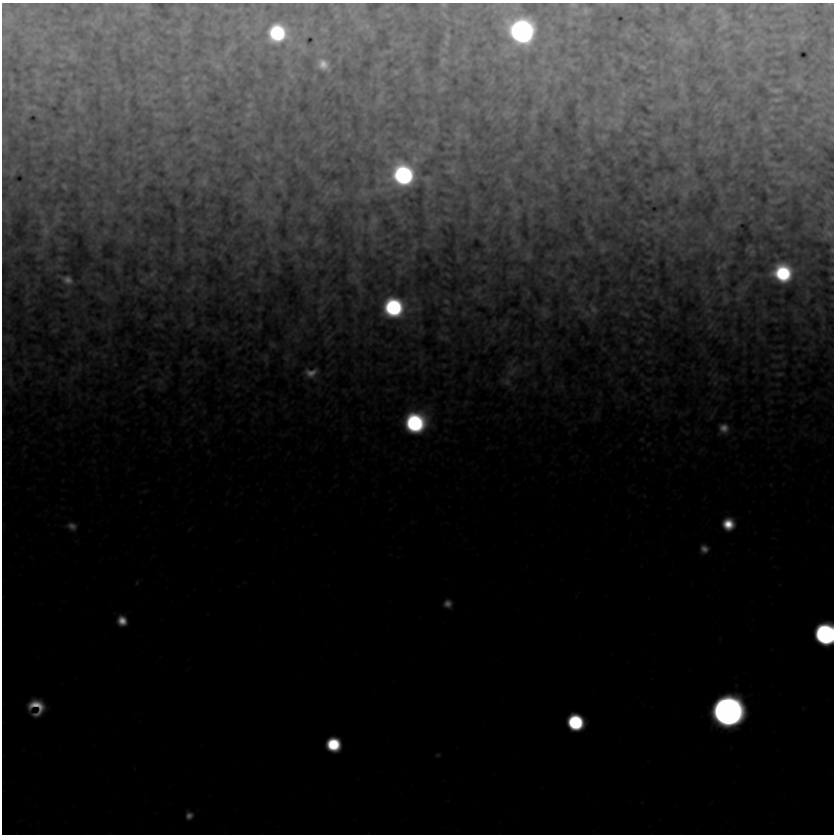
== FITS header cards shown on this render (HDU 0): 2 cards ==
NAXIS1  =                  832
NAXIS2  =                  832

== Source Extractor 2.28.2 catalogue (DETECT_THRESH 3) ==
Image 832 x 832 px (HDU 0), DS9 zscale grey, 1 PNG px = 1 image px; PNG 836 x 836 px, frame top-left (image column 1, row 832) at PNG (2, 3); no overlay
Background 0.965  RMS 1.1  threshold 3.2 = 3 sigma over >= 5 px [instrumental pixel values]
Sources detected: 459; all 459 listed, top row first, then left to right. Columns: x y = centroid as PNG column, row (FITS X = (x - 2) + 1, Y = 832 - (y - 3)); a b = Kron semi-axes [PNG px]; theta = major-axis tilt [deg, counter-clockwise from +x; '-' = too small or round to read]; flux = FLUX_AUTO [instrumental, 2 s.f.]
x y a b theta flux
444 4 4 4 - 120
573 5 13 8 -11 340
143 6 9 4 -13 280
655 9 7 2 21 69
720 10 9 8 - 260
586 11 10 7 42 300
141 14 13 5 5 250
444 14 9 3 -41 120
388 15 4 4 - 66
336 16 6 3 36 79
751 16 6 5 - 140
99 17 8 6 -45 190
724 17 11 6 34 380
457 21 7 5 -13 130
570 22 6 4 -80 180
93 24 11 5 -42 250
367 26 10 8 -71 360
723 26 11 5 43 380
114 27 7 5 -67 120
361 28 10 8 35 330
324 30 6 3 -18 150
168 31 4 3 - 85
522 31 16 15 - 59000
737 31 8 5 -10 160
107 32 7 5 -21 150
181 33 15 7 -3 240
277 33 16 15 - 12000
678 34 10 8 -24 470
447 36 6 4 -70 190
628 36 8 5 -54 170
793 37 9 9 - 320
801 37 13 9 -9 380
144 42 10 7 -57 320
683 42 23 11 10 810
446 43 5 4 - 170
725 45 11 5 36 300
749 45 24 6 46 480
42 46 7 4 -90 130
230 49 28 9 50 710
303 50 8 5 78 320
444 50 6 3 -28 160
465 50 9 7 -77 240
322 51 16 6 17 300
388 51 17 5 7 260
779 53 6 3 20 120
72 55 20 13 -78 790
61 56 14 5 -17 290
463 57 13 6 -90 380
625 57 7 6 - 130
832 57 5 5 - 95
340 58 12 4 78 150
47 60 12 7 69 320
443 61 9 6 66 380
157 62 13 3 -51 180
286 62 10 9 - 330
61 65 4 3 - 100
323 65 14 11 -40 1400
218 66 17 12 -31 790
377 66 9 6 -7 200
642 67 6 3 -15 140
676 70 9 8 - 230
418 71 12 8 89 300
612 71 8 4 90 110
396 72 5 4 - 180
70 74 5 4 - 83
258 74 14 5 -69 230
291 74 17 8 -54 470
749 74 8 5 37 110
153 77 13 6 -38 340
186 78 13 7 34 290
204 78 5 4 - 98
558 78 8 5 60 140
420 79 11 8 -86 470
441 81 19 5 57 280
57 82 7 5 -1 140
492 82 7 4 33 110
38 84 25 9 -80 580
682 85 17 8 -76 460
12 86 6 3 72 170
798 86 11 8 -79 320
119 87 8 6 -7 190
185 87 13 8 -8 400
204 87 7 6 - 210
286 87 15 5 -81 270
701 87 7 4 -72 120
745 87 7 4 -71 110
441 88 10 6 30 260
708 89 8 5 59 160
168 90 7 4 19 120
776 90 10 4 0 280
78 92 15 10 -61 510
623 94 9 7 -82 250
188 95 10 6 69 220
249 95 6 6 - 140
641 95 5 4 - 91
152 96 10 7 47 380
545 97 6 4 19 86
380 98 19 10 80 700
51 99 9 6 -44 190
777 99 7 3 9 200
621 102 9 7 -52 210
189 104 11 4 37 180
79 105 28 11 -74 710
250 105 8 6 27 250
465 106 11 8 29 300
29 107 17 8 -32 440
651 107 3 2 - 71
715 107 8 3 59 120
771 108 7 3 33 100
795 108 8 4 -82 80
126 110 7 5 70 120
533 112 12 6 36 220
621 112 8 6 -17 200
158 114 13 6 -4 260
248 114 16 8 40 520
506 114 13 12 - 500
488 117 6 5 - 120
298 119 7 4 72 140
809 120 9 5 33 140
584 121 9 7 53 240
434 122 18 12 -57 480
718 122 5 4 - 97
416 123 7 5 51 120
688 123 9 6 -30 180
616 124 11 11 - 460
645 124 10 3 -37 120
461 125 10 6 37 230
608 126 11 7 49 350
747 128 6 5 - 120
765 129 11 10 - 390
70 131 22 10 46 610
646 134 6 3 -14 170
348 135 8 6 34 170
458 135 13 10 -50 500
467 136 8 7 - 230
604 137 9 8 - 260
832 138 6 3 -71 71
195 139 6 5 - 220
667 139 8 7 - 250
4 140 9 4 59 150
376 140 10 8 38 260
89 141 10 5 42 160
632 141 5 3 - 130
161 143 8 7 - 210
410 144 17 8 37 440
447 144 5 2 - 120
323 145 8 5 45 190
779 145 4 3 - 110
280 146 7 4 -1 140
421 146 13 9 86 530
700 147 5 4 - 89
713 148 7 6 - 270
810 148 5 4 - 120
428 149 14 9 -3 380
315 150 6 4 42 94
588 150 5 4 - 170
766 153 8 4 -75 220
735 155 8 5 15 130
140 157 6 4 31 85
258 157 9 8 - 260
72 158 5 3 - 93
297 160 9 5 -83 120
515 160 8 3 4 180
686 164 10 7 -41 250
773 164 17 5 -11 300
167 166 8 7 - 210
582 166 8 6 -37 250
548 167 8 6 89 170
452 169 15 9 65 520
13 172 11 4 68 200
686 173 15 8 29 370
403 175 21 18 21 27000
792 175 20 8 -43 640
255 176 8 3 -71 93
566 177 6 5 - 100
53 180 7 4 46 110
508 180 13 7 -46 410
203 181 14 10 38 490
280 181 12 9 -52 360
782 182 20 5 -7 290
664 183 15 5 87 300
250 184 12 7 -32 190
44 185 10 5 -4 180
140 185 8 5 41 130
64 186 5 4 - 160
552 186 9 7 -9 190
695 186 9 7 34 240
93 187 7 4 -17 97
336 190 10 9 - 330
729 190 7 4 -18 110
768 190 5 3 - 120
118 191 6 4 -44 110
224 192 5 4 - 88
364 192 16 11 -26 540
720 192 7 4 72 120
250 193 12 8 -3 420
327 193 11 5 65 320
685 193 12 10 -74 390
646 198 7 3 -8 79
752 199 3 3 - 87
248 200 20 10 -25 830
600 200 8 7 - 250
779 200 13 5 23 290
177 203 9 5 -73 140
89 204 10 6 0 180
111 204 8 6 -45 250
474 205 14 8 -65 350
532 205 11 6 51 290
826 205 12 7 34 310
516 210 19 11 58 700
104 211 8 7 - 240
41 212 8 7 - 200
273 212 25 12 22 780
497 212 11 6 65 260
670 212 6 5 - 130
448 219 8 5 -10 150
771 219 9 5 -23 160
58 220 9 7 74 370
313 220 9 6 -11 180
374 220 11 6 85 540
401 220 9 6 52 210
438 220 11 6 76 250
487 220 13 3 19 130
271 222 14 9 -74 590
585 223 10 4 -56 120
644 223 8 3 -41 180
654 224 13 6 12 230
679 225 15 5 -51 300
92 226 7 4 70 130
432 226 10 9 - 380
730 226 10 4 4 300
779 228 6 3 -8 160
181 230 5 4 - 140
660 230 17 6 11 370
45 231 21 11 85 790
589 231 9 4 55 180
105 232 9 7 -75 220
130 232 10 8 -85 360
201 232 9 6 -21 260
828 233 24 14 -44 1100
513 235 18 7 -62 460
710 235 14 9 77 420
590 237 8 6 -35 270
269 238 16 8 -88 430
301 239 16 10 -13 450
485 239 8 4 59 120
642 239 4 3 - 78
153 240 10 5 -40 170
318 242 9 5 43 330
517 243 11 5 76 320
381 246 7 4 33 86
427 246 10 4 -32 140
414 247 8 6 45 190
761 247 7 4 -45 93
61 248 5 3 - 110
224 248 6 4 -90 90
359 248 11 5 86 200
603 248 8 5 -89 320
748 248 8 3 50 140
39 249 15 6 4 280
16 250 12 4 35 210
489 250 6 6 - 130
691 250 10 6 21 200
832 250 5 3 - 140
274 251 9 6 -24 200
252 252 13 7 -80 400
388 252 7 3 -1 90
575 253 18 7 -8 370
752 253 7 6 - 220
295 256 7 4 23 120
401 256 7 5 -11 150
528 256 7 5 72 320
39 257 6 4 43 170
220 257 6 4 72 75
236 257 8 7 - 190
413 257 6 5 - 100
459 258 8 4 -81 100
60 259 5 4 - 130
180 259 14 11 -66 390
203 260 9 5 -81 170
651 261 7 4 15 130
250 263 21 10 26 770
276 264 13 5 -53 230
724 265 10 8 72 330
58 266 8 6 -2 230
117 268 11 4 -64 280
483 268 8 5 18 120
718 268 6 3 45 120
276 271 8 4 -12 170
400 272 11 7 1 230
551 273 12 8 -41 300
783 273 15 14 - 13000
97 274 7 4 -18 91
153 274 17 9 45 540
239 274 16 6 29 300
755 274 8 6 -37 170
353 275 12 8 43 450
170 278 4 3 - 110
193 278 7 7 - 200
832 278 4 3 - 120
721 279 13 5 -64 380
67 280 15 8 -26 780
143 281 13 9 -8 410
154 281 15 6 56 270
259 281 16 10 59 420
357 281 15 9 14 350
9 285 10 4 51 170
28 285 7 4 90 140
162 286 8 7 - 200
192 286 11 7 56 400
361 289 9 7 -81 280
478 289 12 8 52 290
572 289 11 7 27 240
742 289 15 9 34 620
188 290 11 9 -3 390
259 290 8 7 - 190
597 290 6 4 71 89
655 291 8 5 -64 130
707 292 9 6 74 340
239 293 8 5 1 150
528 293 7 3 82 75
67 294 9 4 47 190
474 294 12 8 -69 320
27 295 12 4 54 220
334 295 7 6 - 200
807 296 9 8 - 250
459 297 6 5 - 97
103 298 16 7 -18 430
738 298 12 9 25 380
576 299 9 6 -1 230
725 299 20 10 -86 550
320 301 12 9 55 480
446 301 5 3 - 150
707 301 10 7 46 370
27 302 8 6 57 160
394 307 17 14 -6 20000
576 307 20 7 9 460
259 309 6 4 36 120
321 309 16 8 48 470
671 309 8 5 -54 170
819 309 12 6 -50 280
447 310 10 5 -50 170
593 310 19 10 -74 600
279 311 7 4 -18 150
708 311 10 6 15 210
545 312 10 6 -68 430
464 313 7 5 -89 130
587 314 14 12 28 580
625 314 9 4 -16 240
765 314 13 10 -76 350
139 315 7 3 -48 170
645 315 9 2 -30 180
165 316 7 6 - 180
189 317 12 7 42 310
321 317 6 3 24 140
774 319 10 5 -25 140
302 320 10 8 -50 260
796 320 12 6 10 220
506 323 14 5 65 250
109 324 18 4 -86 290
158 324 8 3 -3 190
190 324 7 4 41 230
710 325 16 6 52 390
250 326 7 4 -19 150
259 326 10 4 66 180
823 327 6 4 -46 96
55 330 10 5 31 180
421 330 13 5 -76 210
77 331 12 6 -53 300
214 332 12 7 -41 330
812 333 7 4 -71 130
8 338 11 8 8 340
446 338 10 9 - 330
762 338 11 5 -26 190
297 339 12 9 -13 480
327 339 16 5 54 310
735 339 8 7 - 230
640 340 8 4 46 210
536 343 7 5 25 120
272 345 7 5 -35 250
239 348 6 4 21 110
604 349 7 4 -38 110
624 349 10 6 -85 190
195 351 5 3 - 140
648 353 8 5 -21 160
151 354 10 6 41 210
104 356 9 5 8 190
778 356 10 3 -2 240
287 357 14 10 49 420
265 359 10 4 -80 320
197 362 14 7 -50 400
649 362 7 4 7 110
526 363 12 7 -5 340
784 363 8 5 62 150
42 364 7 4 19 97
115 364 5 4 - 92
444 365 4 3 - 86
799 365 7 4 -45 110
775 366 10 5 -1 190
73 368 9 6 73 230
79 368 11 7 82 320
512 368 23 17 77 1200
633 368 8 6 74 170
311 373 17 13 6 1400
709 373 8 5 45 150
609 374 9 4 -82 210
779 374 8 4 7 240
714 375 12 5 56 280
144 377 8 6 8 180
549 377 6 4 72 97
666 378 9 7 -22 210
724 378 16 6 -19 320
649 379 7 5 -19 150
622 380 6 4 71 110
160 381 26 14 -45 980
189 381 7 4 36 120
506 381 16 11 -24 690
10 382 17 10 -72 650
715 383 10 7 -85 390
535 384 11 6 -85 210
236 385 10 5 18 210
562 386 10 9 - 380
139 388 18 6 32 350
647 389 7 5 -17 150
389 390 14 4 0 230
238 394 6 4 19 86
625 395 9 6 -63 250
633 397 8 5 17 190
771 401 6 5 - 110
801 401 6 5 - 110
466 402 7 5 90 140
655 411 8 6 69 240
204 412 8 5 63 140
256 415 11 5 -36 180
596 415 20 7 72 490
712 416 16 5 61 300
185 420 10 5 0 230
415 423 17 16 - 23000
60 425 8 5 -46 160
724 428 14 13 - 1400
575 429 6 5 - 120
345 436 7 4 1 120
205 439 10 6 74 240
641 439 6 5 - 120
648 444 7 4 28 130
144 491 7 5 30 160
728 524 11 11 - 3400
72 526 13 10 -21 900
704 549 9 9 - 870
137 583 6 4 70 97
448 604 8 8 - 840
122 621 9 9 - 1700
825 634 13 13 - 48000
36 707 16 15 - 3800
727 711 16 15 - 260000
575 722 12 11 - 15000
333 744 11 11 - 8100
438 755 6 5 - 130
189 815 8 8 - 710
At the frame edge (FLAGS 8, measured only in part): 7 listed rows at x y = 444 4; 573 5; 832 57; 828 233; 832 250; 832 278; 825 634